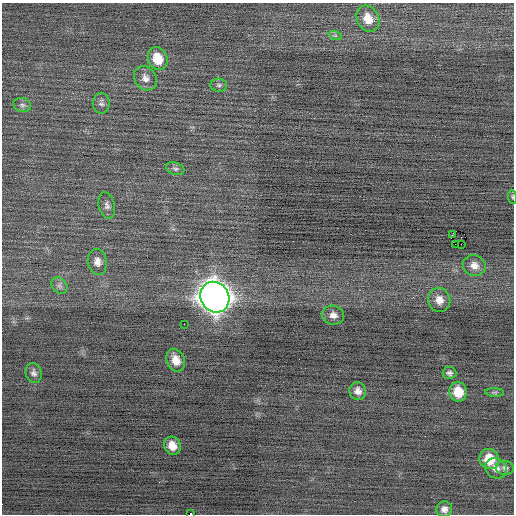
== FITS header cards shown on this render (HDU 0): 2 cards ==
NAXIS1  =                  512 / Axis length
NAXIS2  =                  512 / Axis length

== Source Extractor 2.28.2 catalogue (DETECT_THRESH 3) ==
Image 512 x 512 px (HDU 0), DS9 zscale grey, 1 PNG px = 1 image px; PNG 516 x 516 px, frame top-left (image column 1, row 512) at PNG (2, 3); each listed source drawn as its Kron ellipse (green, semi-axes under 4 px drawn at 4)
Background -0.0605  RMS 0.74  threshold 2.21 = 3 sigma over >= 5 px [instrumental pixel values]
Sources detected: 32; all 32 listed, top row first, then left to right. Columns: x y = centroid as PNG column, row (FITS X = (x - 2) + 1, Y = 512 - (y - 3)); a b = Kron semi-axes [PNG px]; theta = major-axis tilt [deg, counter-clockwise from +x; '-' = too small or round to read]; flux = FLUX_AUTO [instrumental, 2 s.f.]
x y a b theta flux
368 19 14 10 -63 740
335 35 7 4 -19 100
158 59 12 9 -68 1000
145 78 13 10 -54 350
219 85 8 6 -4 130
101 103 10 8 89 180
22 105 9 7 -16 150
175 169 9 6 -19 140
512 197 7 3 -82 53
107 205 13 8 -77 230
452 235 3 2 - 44
455 244 3 2 - 230
461 244 2 2 - 440
97 262 13 9 -81 370
474 265 11 10 - 400
59 286 9 7 -50 180
215 297 16 14 -57 72000
439 300 12 11 - 470
333 315 11 9 -13 330
184 324 2 2 - 23
176 360 12 9 -66 550
34 373 10 8 -75 190
449 373 7 6 - 150
358 391 9 8 - 300
458 392 10 8 -77 1100
495 392 9 4 -2 92
172 446 9 8 - 570
489 459 10 9 - 1300
496 468 11 10 - 330
505 468 9 7 -13 160
444 509 8 8 - 260
191 514 3 2 - 2700
At the frame edge (FLAGS 8, measured only in part): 2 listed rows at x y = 512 197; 191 514